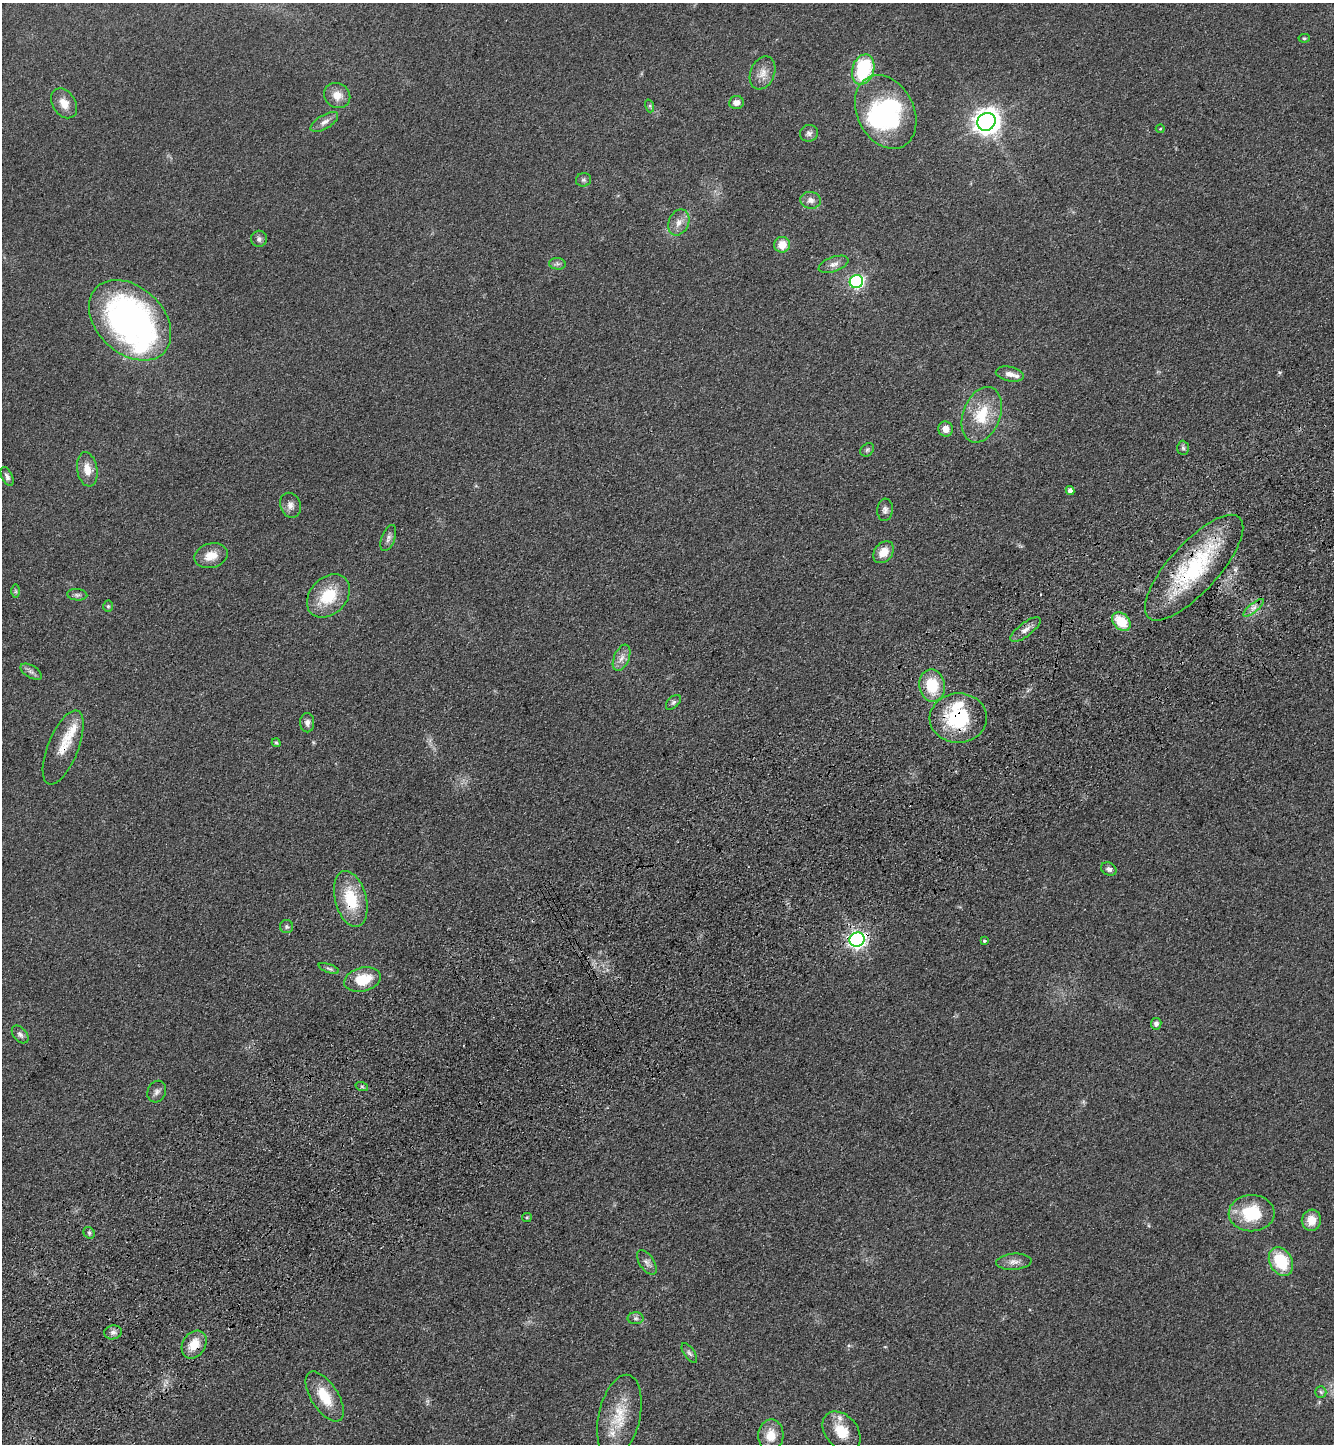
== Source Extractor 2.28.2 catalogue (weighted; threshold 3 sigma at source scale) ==
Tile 7 of 4 x 4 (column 3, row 2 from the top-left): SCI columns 3028-4359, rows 2992-4433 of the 5920 x 5981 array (HDU 1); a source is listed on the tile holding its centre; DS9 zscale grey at full resolution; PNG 1336 x 1446 px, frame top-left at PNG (2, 3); each listed source drawn as its Kron ellipse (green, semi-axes under 4 px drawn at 4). Shown black and unused: <1% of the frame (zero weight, under 3 of 4 exposures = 6% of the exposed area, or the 3 px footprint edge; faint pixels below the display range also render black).
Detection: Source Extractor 2.28.2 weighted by HDU 2 'WHT'; one run over the whole footprint, this tile lists its part. Background 0.0839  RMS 0.0066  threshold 0.0297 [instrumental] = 3 sigma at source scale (4.5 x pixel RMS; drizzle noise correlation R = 1.50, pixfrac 1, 0.05/0.05 arcsec/px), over >= 5 px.
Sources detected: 86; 3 inside a brighter object's white glare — neither listed nor drawn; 6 inside a brighter listed object's ellipse — not listed separately; the other 77 listed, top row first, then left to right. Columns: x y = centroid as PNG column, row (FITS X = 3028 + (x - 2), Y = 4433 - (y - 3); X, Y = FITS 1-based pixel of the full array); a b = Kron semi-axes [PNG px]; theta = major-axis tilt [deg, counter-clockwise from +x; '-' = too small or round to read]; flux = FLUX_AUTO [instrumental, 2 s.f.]
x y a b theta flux
1304 38 6 4 7 0.92
863 69 15 10 74 47
763 73 17 12 67 7
337 95 13 12 - 7.4
736 102 7 6 - 3.8
64 103 16 11 -57 8.1
650 106 6 4 -73 1.1
886 112 39 28 -63 81
324 122 15 7 32 4
986 122 9 8 - 640
1160 129 4 4 - 0.69
809 133 9 8 - 2.5
583 180 7 6 - 1.5
811 200 10 8 -8 3.8
679 222 13 10 66 5.4
259 239 8 8 - 2.1
782 245 8 7 - 9
557 264 8 5 -7 1.7
834 264 16 7 19 4
856 282 7 6 - 120
130 320 47 33 -43 220
1010 374 14 7 -12 4.3
982 415 29 18 69 24
946 429 7 7 - 5.8
1183 448 7 6 - 1.5
867 450 8 5 44 1.4
87 469 17 10 -80 8
7 476 10 5 -64 2.2
1070 491 4 4 - 2.5
290 505 13 10 -68 3.8
885 510 11 8 86 2.8
388 538 14 6 69 2.7
883 552 12 9 50 8.1
211 556 17 12 14 9.5
1194 568 68 24 48 76
16 591 7 4 -90 1.1
77 595 10 5 -5 1.8
328 596 24 18 45 25
108 606 5 5 - 0.99
1254 608 13 4 40 3
1121 622 10 8 -43 19
1026 629 18 6 37 4.4
622 658 14 7 67 4.6
31 672 12 6 -32 2.5
932 686 16 12 -81 21
673 702 9 5 44 1.7
958 718 28 25 3 44
307 723 10 7 -88 2.7
276 743 4 4 - 1
63 748 39 15 68 14
1109 869 8 6 -28 2.1
351 899 29 15 -75 26
286 927 6 6 - 1.4
857 940 7 7 - 240
984 941 4 4 - 0.87
329 968 10 4 -19 1.5
362 980 18 11 14 19
1156 1024 6 5 - 2.6
20 1034 10 6 -50 2.3
362 1087 6 4 -20 0.98
157 1092 11 9 65 2.9
1252 1213 23 18 0 31
527 1217 5 4 - 0.71
1311 1220 10 9 - 8.4
89 1233 6 5 - 1.2
647 1262 14 7 -57 3
1014 1262 18 8 4 4.3
1281 1262 15 11 -60 30
635 1318 8 6 -1 1.8
113 1332 9 7 9 2.5
194 1345 15 11 57 12
689 1353 11 5 -55 1.8
1321 1392 6 5 - 1.2
325 1396 28 13 -57 18
619 1416 42 20 77 25
841 1431 22 16 -48 15
771 1435 16 12 86 11
Overlapping masked pixels (flux is a lower limit): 6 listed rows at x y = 1194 568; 958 718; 63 748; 351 899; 857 940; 194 1345